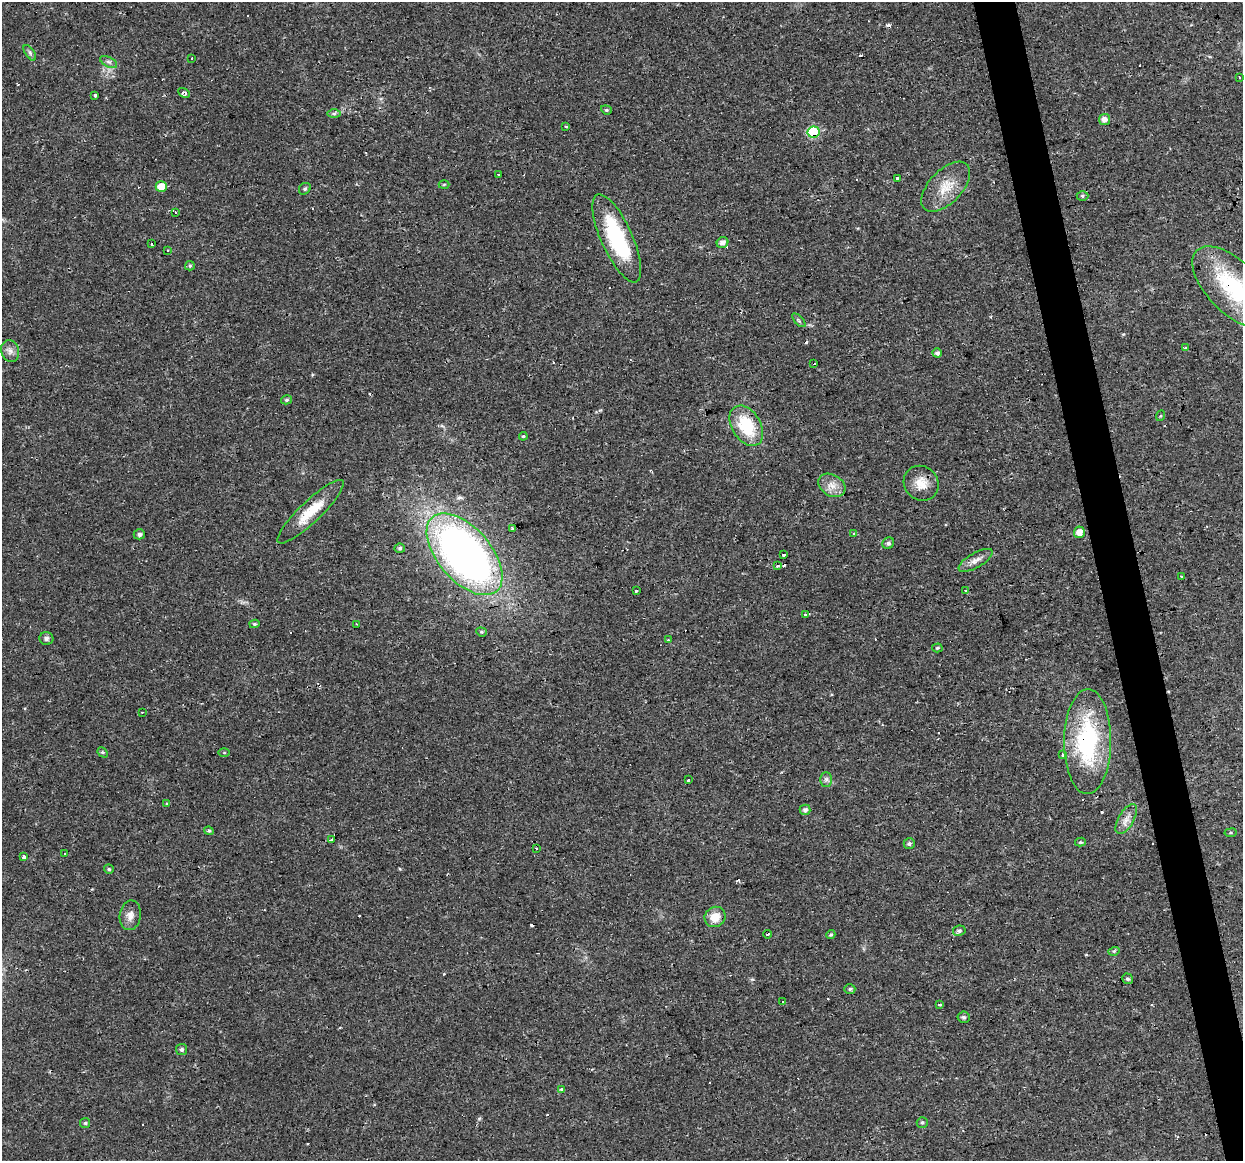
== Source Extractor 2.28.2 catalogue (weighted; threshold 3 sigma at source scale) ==
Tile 6 of 4 x 4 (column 2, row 2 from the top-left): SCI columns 1242-2482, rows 2349-3507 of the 4963 x 4744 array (HDU 1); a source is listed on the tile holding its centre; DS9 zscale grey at full resolution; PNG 1245 x 1163 px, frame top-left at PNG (2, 2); each listed source drawn as its Kron ellipse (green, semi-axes under 4 px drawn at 4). Shown black and unused: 3% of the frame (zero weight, under 2 of 3 exposures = <1% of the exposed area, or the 3 px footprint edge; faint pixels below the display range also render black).
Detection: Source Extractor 2.28.2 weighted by HDU 2 'WHT'; one run over the whole footprint, this tile lists its part. Background 0.0216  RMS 0.0031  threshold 0.0137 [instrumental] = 3 sigma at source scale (4.5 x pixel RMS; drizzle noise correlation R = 1.50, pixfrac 1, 0.0396/0.0396 arcsec/px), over >= 5 px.
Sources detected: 121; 30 cosmic-ray / hot-pixel residue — neither listed nor drawn; the other 91 listed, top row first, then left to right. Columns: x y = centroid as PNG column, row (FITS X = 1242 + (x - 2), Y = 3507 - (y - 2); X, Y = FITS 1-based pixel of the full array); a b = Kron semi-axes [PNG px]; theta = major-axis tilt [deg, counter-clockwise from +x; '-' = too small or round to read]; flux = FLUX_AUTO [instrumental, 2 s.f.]
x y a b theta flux
30 53 9 4 -55 0.68
192 58 3 2 - 0.33
109 62 9 5 -26 0.81
1239 77 3 2 - 0.4
184 93 6 4 -29 1.1
95 95 3 3 - 4.9
606 110 5 4 - 0.42
334 114 7 4 0 0.57
1104 120 5 5 - 1.6
566 126 3 3 - 1.6
813 132 6 5 - 20
499 174 3 3 - 1.4
897 179 3 3 - 5.8
444 185 5 3 - 0.33
161 187 5 5 - 4.5
946 187 31 16 46 6.9
305 189 6 5 - 0.55
1082 196 6 5 - 0.49
175 213 3 3 - 1
617 238 48 15 -66 26
722 243 6 5 - 1.4
151 244 3 3 - 9
167 250 3 2 - 0.63
190 266 5 4 - 0.38
1234 287 52 25 -45 27
799 320 8 3 -45 0.52
1185 347 3 3 - 1
10 351 11 9 -70 1.6
937 353 5 4 - 0.87
814 364 3 2 - 0.44
286 400 5 4 - 0.53
1160 416 5 3 - 0.29
746 426 22 14 -58 13
523 436 4 4 - 0.44
921 483 18 16 -47 4.5
832 485 14 10 -30 3.1
311 512 44 10 44 8.3
512 528 4 3 - 0.42
1079 532 6 5 - 2.8
139 534 5 5 - 0.81
854 534 3 3 - 0.83
888 543 6 5 - 0.9
400 548 5 4 - 0.64
464 554 49 26 -49 190
783 555 3 3 - 5.7
976 560 19 7 30 2.1
778 565 4 3 - 1.9
1181 576 3 2 - 0.38
636 590 3 3 - 2.3
966 590 3 3 - 0.83
805 614 3 2 - 0.61
254 624 5 4 - 0.46
357 624 3 2 - 0.28
481 632 5 4 - 0.4
46 638 7 6 - 0.86
668 640 4 4 - 0.24
937 648 5 4 - 0.4
142 712 2 2 - 0.27
1088 741 52 23 90 33
103 752 6 4 -47 0.44
224 753 5 3 - 0.31
1063 755 4 3 - 0.54
826 779 7 6 - 0.9
688 780 3 3 - 1.8
167 804 3 3 - 0.6
805 810 5 5 - 0.98
1126 819 17 7 60 2.2
209 831 5 4 - 0.5
1231 833 6 3 8 0.33
331 840 4 3 - 0.83
1080 842 5 4 - 0.45
909 844 5 5 - 0.71
536 849 3 2 - 0.43
64 853 3 3 - 2.3
24 856 3 3 - 5.6
109 869 5 5 - 0.48
130 915 15 10 81 2.2
715 917 11 10 - 4.1
959 931 6 5 - 0.73
768 934 4 3 - 1.6
831 935 5 4 - 0.4
1114 951 6 3 16 0.42
1128 979 5 5 - 0.67
850 989 5 4 - 0.46
782 1002 3 3 - 0.54
940 1004 3 3 - 1.4
964 1017 6 6 - 0.76
182 1049 5 5 - 0.77
562 1089 3 3 - 1.5
922 1122 5 5 - 0.53
85 1123 5 5 - 0.46
Overlapping masked pixels (flux is a lower limit): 5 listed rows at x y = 813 132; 1234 287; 746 426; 311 512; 1088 741
Isophote crosses this tile's border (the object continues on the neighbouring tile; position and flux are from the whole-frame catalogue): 1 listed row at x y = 1234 287